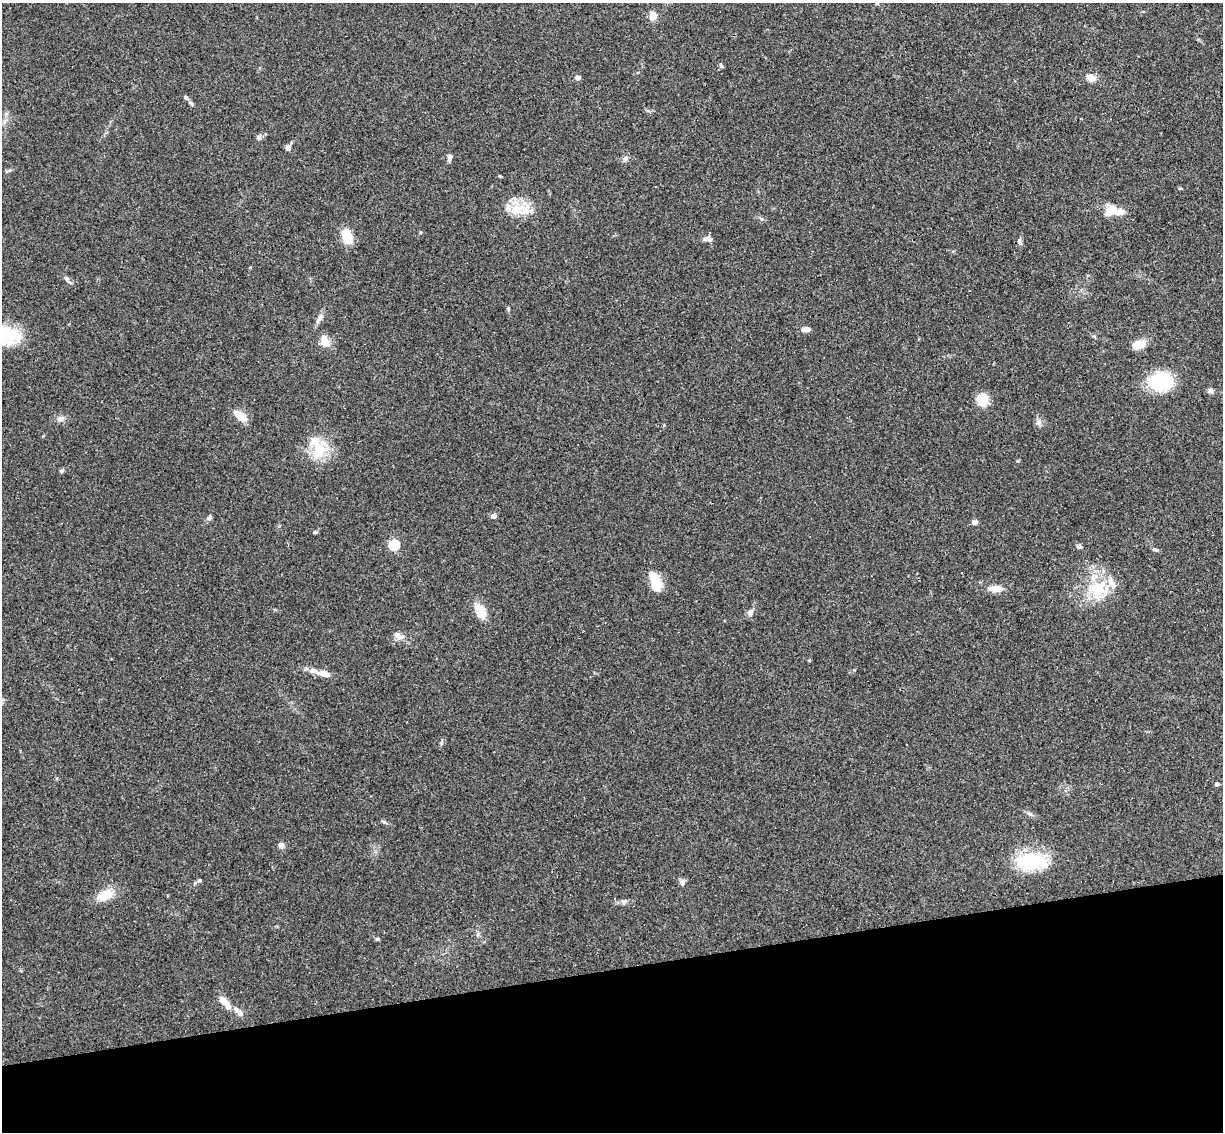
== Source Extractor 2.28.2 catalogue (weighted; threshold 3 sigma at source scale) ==
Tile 14 of 4 x 4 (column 2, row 4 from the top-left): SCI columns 1278-2498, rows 152-1281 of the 4999 x 4935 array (HDU 1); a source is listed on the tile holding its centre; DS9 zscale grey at full resolution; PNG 1225 x 1134 px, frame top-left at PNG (2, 3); no overlay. Shown black and unused: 14% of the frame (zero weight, under 3 of 4 exposures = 6% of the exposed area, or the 3 px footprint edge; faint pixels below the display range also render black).
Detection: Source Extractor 2.28.2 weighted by HDU 2 'WHT'; one run over the whole footprint, this tile lists its part. Background 0.163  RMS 0.0072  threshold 0.0322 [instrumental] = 3 sigma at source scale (4.5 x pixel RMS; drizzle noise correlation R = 1.50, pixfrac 1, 0.05/0.05 arcsec/px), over >= 5 px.
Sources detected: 64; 1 inside a brighter object's white glare — not listed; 5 inside a brighter listed object's ellipse — not listed separately; the other 58 listed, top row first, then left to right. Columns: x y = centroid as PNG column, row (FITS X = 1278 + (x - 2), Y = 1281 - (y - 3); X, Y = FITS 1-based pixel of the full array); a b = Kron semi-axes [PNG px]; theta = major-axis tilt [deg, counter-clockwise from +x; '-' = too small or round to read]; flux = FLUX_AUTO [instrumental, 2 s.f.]
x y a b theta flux
877 3 5 5 - 0.82
653 16 10 9 - 5.4
721 65 7 4 -63 1.2
577 77 5 4 - 3.7
1091 78 14 9 -35 4.6
191 103 8 4 -39 1.4
258 137 7 5 -47 1.5
288 148 6 6 - 2.7
449 157 8 5 88 2.7
625 159 8 7 - 2.5
10 170 6 5 - 1.2
500 176 4 3 - 0.68
508 207 11 8 80 4.9
525 210 16 14 -33 13
1111 210 16 10 42 11
347 236 16 10 -74 15
707 239 10 7 -3 3.1
1019 241 8 6 -71 2
67 280 12 5 -50 2.3
508 309 6 4 -70 0.95
320 318 12 5 56 3
806 329 11 6 2 3.5
7 335 32 22 -12 27
325 342 10 9 - 6.6
1139 344 13 8 15 11
1160 382 28 21 1 33
1211 391 7 7 - 1.9
982 399 13 11 -83 13
240 415 15 8 -32 11
61 419 9 8 - 3.3
1039 422 8 6 16 2.4
318 450 29 16 88 20
62 471 7 4 45 1.1
493 516 7 6 - 2.4
209 518 8 5 35 1.7
975 522 7 6 - 2.3
315 532 6 4 20 0.94
394 545 5 5 - 58
1079 546 7 5 -12 1.6
1155 549 7 5 -43 1.5
655 582 21 9 -71 17
996 589 14 7 -1 7.9
1097 590 25 20 -27 27
480 611 15 9 -63 13
750 613 9 7 61 3.2
398 635 16 8 -31 4.2
809 660 4 4 - 0.71
324 674 14 7 -15 6.4
1217 784 5 5 - 1.2
383 822 8 3 -19 1.1
281 845 8 7 - 2.2
1031 861 35 19 0 42
199 881 4 3 - 3
682 882 8 6 86 2.6
105 895 19 12 23 13
377 939 6 3 18 0.87
225 1003 17 7 -48 8.9
239 1012 13 6 -46 4.5
Isophote crosses this tile's border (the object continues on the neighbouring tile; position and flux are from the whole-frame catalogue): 2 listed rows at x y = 877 3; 7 335